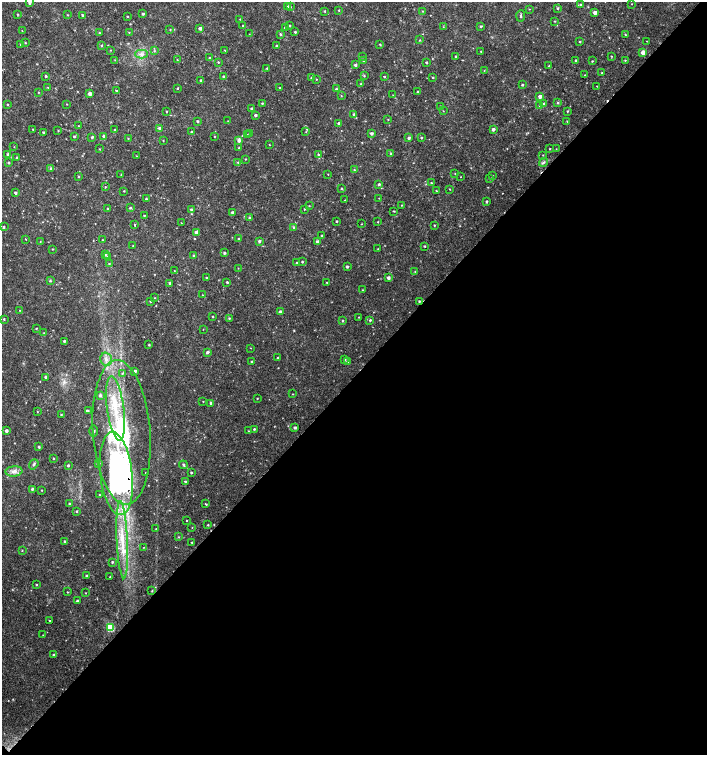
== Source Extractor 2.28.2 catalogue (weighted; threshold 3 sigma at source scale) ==
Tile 15 of 4 x 4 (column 3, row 4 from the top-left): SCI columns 3045-4453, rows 1-1506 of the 6025 x 6032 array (HDU 1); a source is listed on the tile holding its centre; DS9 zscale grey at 2 x 2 block average (1 PNG px = mean of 2 x 2 image px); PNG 709 x 757 px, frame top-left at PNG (2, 2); each listed source drawn as its Kron ellipse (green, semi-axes under 4 px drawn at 4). Shown black and unused: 50% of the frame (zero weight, under 2 of 3 exposures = <1% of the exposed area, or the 3 px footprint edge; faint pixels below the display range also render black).
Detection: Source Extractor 2.28.2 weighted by HDU 2 'WHT'; one run over the whole footprint, this tile lists its part. Background 0.0176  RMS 0.0034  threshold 0.0152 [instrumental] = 3 sigma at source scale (4.5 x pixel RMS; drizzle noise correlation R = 1.50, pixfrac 1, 0.0396/0.0396 arcsec/px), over >= 5 px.
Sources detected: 302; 1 inside a brighter object's white glare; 1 cosmic-ray / hot-pixel residue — neither listed nor drawn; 8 inside a brighter listed object's ellipse — not listed separately; the other 292 listed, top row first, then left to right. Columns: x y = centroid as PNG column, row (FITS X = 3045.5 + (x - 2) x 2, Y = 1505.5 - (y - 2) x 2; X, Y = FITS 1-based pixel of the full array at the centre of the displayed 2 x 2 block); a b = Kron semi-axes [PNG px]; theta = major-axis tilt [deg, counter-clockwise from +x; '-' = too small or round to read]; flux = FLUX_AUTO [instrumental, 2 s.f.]
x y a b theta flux
29 2 4 3 - 1.9
631 4 2 2 - 0.37
581 5 3 3 - 1.5
287 6 3 3 - 1.1
290 7 3 2 - 0.53
558 8 3 2 - 0.96
529 9 2 2 - 0.33
339 10 2 2 - 0.48
325 11 3 2 - 0.52
423 11 3 2 - 0.52
595 12 3 3 - 3.4
17 14 3 2 - 0.5
143 14 3 2 - 0.95
67 15 3 2 - 0.52
83 15 3 2 - 1.2
127 16 2 2 - 0.52
521 16 6 2 86 0.94
240 19 2 2 - 0.4
554 21 3 2 - 0.53
243 25 2 2 - 0.48
290 25 2 2 - 0.91
481 26 3 3 - 1
443 27 2 2 - 0.31
200 28 3 3 - 2.2
286 28 3 2 - 2.7
170 30 3 2 - 0.46
22 31 2 2 - 0.27
129 32 3 2 - 0.38
295 32 3 3 - 0.85
99 33 2 2 - 0.66
249 34 2 2 - 0.27
280 34 3 2 - 1
625 34 2 2 - 0.5
420 40 3 2 - 0.5
647 41 2 2 - 0.35
580 42 2 2 - 0.68
25 43 3 2 - 0.47
20 44 2 2 - 0.27
380 44 2 2 - 0.76
101 46 3 2 - 0.61
276 46 2 2 - 0.68
111 50 2 2 - 0.4
225 50 3 2 - 0.4
154 51 3 2 - 0.67
481 51 2 2 - 0.48
643 52 3 3 - 5.1
141 54 6 4 -1 2.7
456 56 2 2 - 0.7
611 56 3 2 - 0.43
362 57 3 2 - 0.43
210 58 2 2 - 0.57
115 60 3 2 - 0.38
177 60 2 2 - 0.37
575 60 3 2 - 0.6
625 60 3 2 - 0.55
363 61 3 2 - 0.57
592 61 2 2 - 0.55
218 62 3 2 - 0.62
426 62 2 2 - 0.94
355 65 3 3 - 1.3
549 66 3 3 - 0.56
267 68 3 2 - 0.63
484 71 2 2 - 0.36
602 73 3 2 - 0.54
585 75 2 2 - 0.31
46 76 2 2 - 1
223 76 3 2 - 0.9
364 76 3 3 - 0.74
384 77 2 2 - 2.1
433 77 2 2 - 0.57
311 78 3 2 - 1
316 79 2 2 - 0.35
201 80 2 2 - 0.99
361 84 3 2 - 0.53
522 85 2 2 - 0.92
597 86 2 2 - 0.34
48 87 3 2 - 0.35
280 87 3 2 - 0.35
177 88 2 2 - 0.55
336 89 3 3 - 1
116 91 3 2 - 0.7
38 92 2 2 - 0.43
418 92 3 2 - 0.6
90 93 3 3 - 3
341 95 3 2 - 0.41
393 95 2 2 - 0.26
540 96 3 3 - 2.9
262 103 2 2 - 0.69
557 103 3 3 - 0.77
7 104 2 2 - 0.5
67 104 3 2 - 0.32
544 104 3 3 - 1.5
441 106 3 2 - 0.65
539 106 3 2 - 0.56
252 109 3 3 - 0.96
443 111 2 2 - 0.33
567 111 3 2 - 0.67
166 112 3 2 - 0.39
354 114 3 3 - 1.7
255 115 3 2 - 1.4
388 119 2 2 - 0.39
197 121 2 2 - 1
228 121 3 2 - 0.31
567 121 2 2 - 0.43
339 123 2 2 - 1.7
78 126 2 2 - 0.31
160 128 3 3 - 1.5
493 129 3 3 - 2.4
33 130 2 2 - 0.66
115 130 2 2 - 0.66
58 131 3 2 - 0.43
191 131 2 2 - 0.75
43 132 2 2 - 1.2
306 132 2 2 - 0.38
249 133 3 2 - 0.66
372 133 3 2 - 1.6
247 135 3 2 - 0.68
74 136 2 2 - 0.81
104 136 3 2 - 1.5
215 136 3 2 - 0.37
92 137 3 2 - 1.2
128 138 3 2 - 0.46
409 138 3 3 - 1.6
421 138 3 2 - 0.79
163 140 2 2 - 0.45
239 140 3 3 - 2.5
269 145 2 2 - 0.36
14 147 2 2 - 0.29
239 148 3 2 - 0.72
99 149 2 2 - 0.39
550 149 2 2 - 0.51
556 149 2 2 - 0.3
8 154 4 3 - 0.86
391 154 3 2 - 0.48
318 155 3 3 - 0.92
543 155 2 2 - 0.37
136 156 3 2 - 0.38
17 157 2 2 - 0.59
245 159 2 2 - 0.46
238 162 3 2 - 0.55
543 162 5 3 - 1.2
9 163 3 2 - 0.82
51 168 3 2 - 0.81
354 170 2 2 - 0.55
455 173 2 2 - 0.38
328 174 2 2 - 0.31
121 175 2 2 - 0.33
493 176 2 2 - 0.42
78 177 3 3 - 0.61
461 177 2 2 - 0.26
490 179 2 2 - 0.7
431 183 2 2 - 0.58
379 184 3 2 - 1.1
105 187 3 2 - 0.49
342 188 2 2 - 0.8
450 189 2 2 - 0.39
124 191 2 2 - 0.5
436 191 2 2 - 0.48
15 193 3 2 - 1.3
379 198 2 2 - 0.29
146 199 2 2 - 0.92
345 200 2 2 - 0.25
487 201 3 2 - 1
401 205 2 2 - 0.42
309 206 2 2 - 0.39
130 208 3 3 - 0.69
108 209 2 2 - 0.96
191 209 3 3 - 1.1
304 209 2 2 - 0.59
394 211 2 2 - 0.54
232 212 2 2 - 1.4
144 215 2 2 - 0.57
249 218 3 3 - 1.4
337 221 2 2 - 0.67
378 222 2 2 - 0.43
181 223 2 2 - 0.28
362 224 3 2 - 0.36
135 225 2 2 - 1.9
434 225 2 2 - 0.61
4 227 3 2 - 1.1
294 227 3 2 - 1
196 232 3 3 - 2.6
322 235 2 2 - 0.71
26 239 2 2 - 0.87
238 239 2 2 - 0.75
102 240 3 2 - 0.34
259 241 3 2 - 1.4
40 242 2 2 - 0.28
317 242 3 3 - 1.9
133 245 2 2 - 0.37
425 246 3 2 - 0.56
52 249 2 2 - 0.44
378 249 3 2 - 0.54
224 253 2 2 - 1.2
105 254 3 3 - 1.2
193 255 2 2 - 0.67
108 257 3 3 - 1.1
302 262 2 2 - 0.72
297 263 3 2 - 0.98
109 264 3 2 - 0.59
347 267 2 2 - 1.1
238 268 2 2 - 0.28
174 271 3 2 - 0.41
415 272 2 2 - 0.47
206 278 3 2 - 0.76
388 278 3 3 - 2.3
50 280 3 3 - 0.67
227 282 2 2 - 0.97
327 282 2 2 - 0.46
170 283 3 3 - 1.1
362 290 2 2 - 0.43
202 295 3 2 - 0.38
155 298 2 2 - 0.41
150 301 2 2 - 0.82
419 301 3 2 - 0.73
20 310 3 2 - 0.32
280 312 3 2 - 1.5
212 316 2 2 - 0.51
359 317 2 2 - 0.37
229 318 3 3 - 0.83
4 319 3 2 - 0.74
370 320 2 2 - 0.96
343 321 3 2 - 0.74
36 328 2 2 - 0.5
203 329 2 2 - 0.24
44 333 3 2 - 0.4
64 341 2 2 - 1.1
149 345 2 2 - 0.74
251 348 2 2 - 0.28
207 352 3 3 - 1.4
278 358 2 2 - 0.86
106 359 7 5 -73 3.8
345 359 3 3 - 1
251 362 2 2 - 0.76
348 362 3 3 - 1.3
135 371 3 2 - 2.1
122 373 3 3 - 0.68
46 377 2 2 - 2.2
292 394 2 2 - 0.31
100 395 4 3 - 1.5
257 398 2 2 - 0.52
203 401 2 2 - 0.4
211 403 2 2 - 1.5
116 408 33 8 -82 26
88 411 4 2 - 0.56
37 412 2 2 - 0.36
61 414 2 2 - 0.67
295 427 2 2 - 1.6
254 429 3 2 - 0.81
6 431 3 2 - 2.2
93 431 5 4 - 1.3
248 431 2 2 - 0.37
122 432 72 29 -86 130
39 447 2 2 - 1.2
54 459 2 2 - 0.6
99 463 3 2 - 0.97
34 464 5 3 - 1.4
68 465 2 2 - 0.94
183 465 4 3 - 1
14 471 8 5 5 3.9
145 473 2 2 - 0.38
191 473 3 2 - 0.82
116 474 41 16 -84 200
185 482 2 2 - 1.1
32 489 3 2 - 1.3
42 490 2 2 - 0.41
99 495 2 2 - 0.46
69 504 3 2 - 0.89
206 504 4 2 - 0.63
77 511 2 2 - 0.73
187 520 2 2 - 0.38
208 525 2 2 - 0.64
192 528 2 2 - 0.33
156 529 3 2 - 0.41
179 537 3 2 - 0.45
122 540 38 5 -87 22
64 541 2 2 - 0.79
192 542 2 2 - 0.61
144 547 2 2 - 0.29
22 551 3 2 - 0.49
112 562 2 2 - 0.98
86 576 3 2 - 1.2
110 577 2 2 - 0.59
36 585 2 2 - 0.64
152 591 2 2 - 0.51
67 592 2 2 - 0.43
86 593 2 2 - 0.27
77 601 2 2 - 1.1
50 620 2 2 - 0.75
110 627 3 3 - 40
43 635 2 2 - 0.26
54 655 2 2 - 1.3
Overlapping masked pixels (flux is a lower limit): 1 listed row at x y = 116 474
Isophote crosses this tile's border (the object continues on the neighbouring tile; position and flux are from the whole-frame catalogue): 1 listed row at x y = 29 2
Diffuse or blended objects may show on this block-average render without a row.